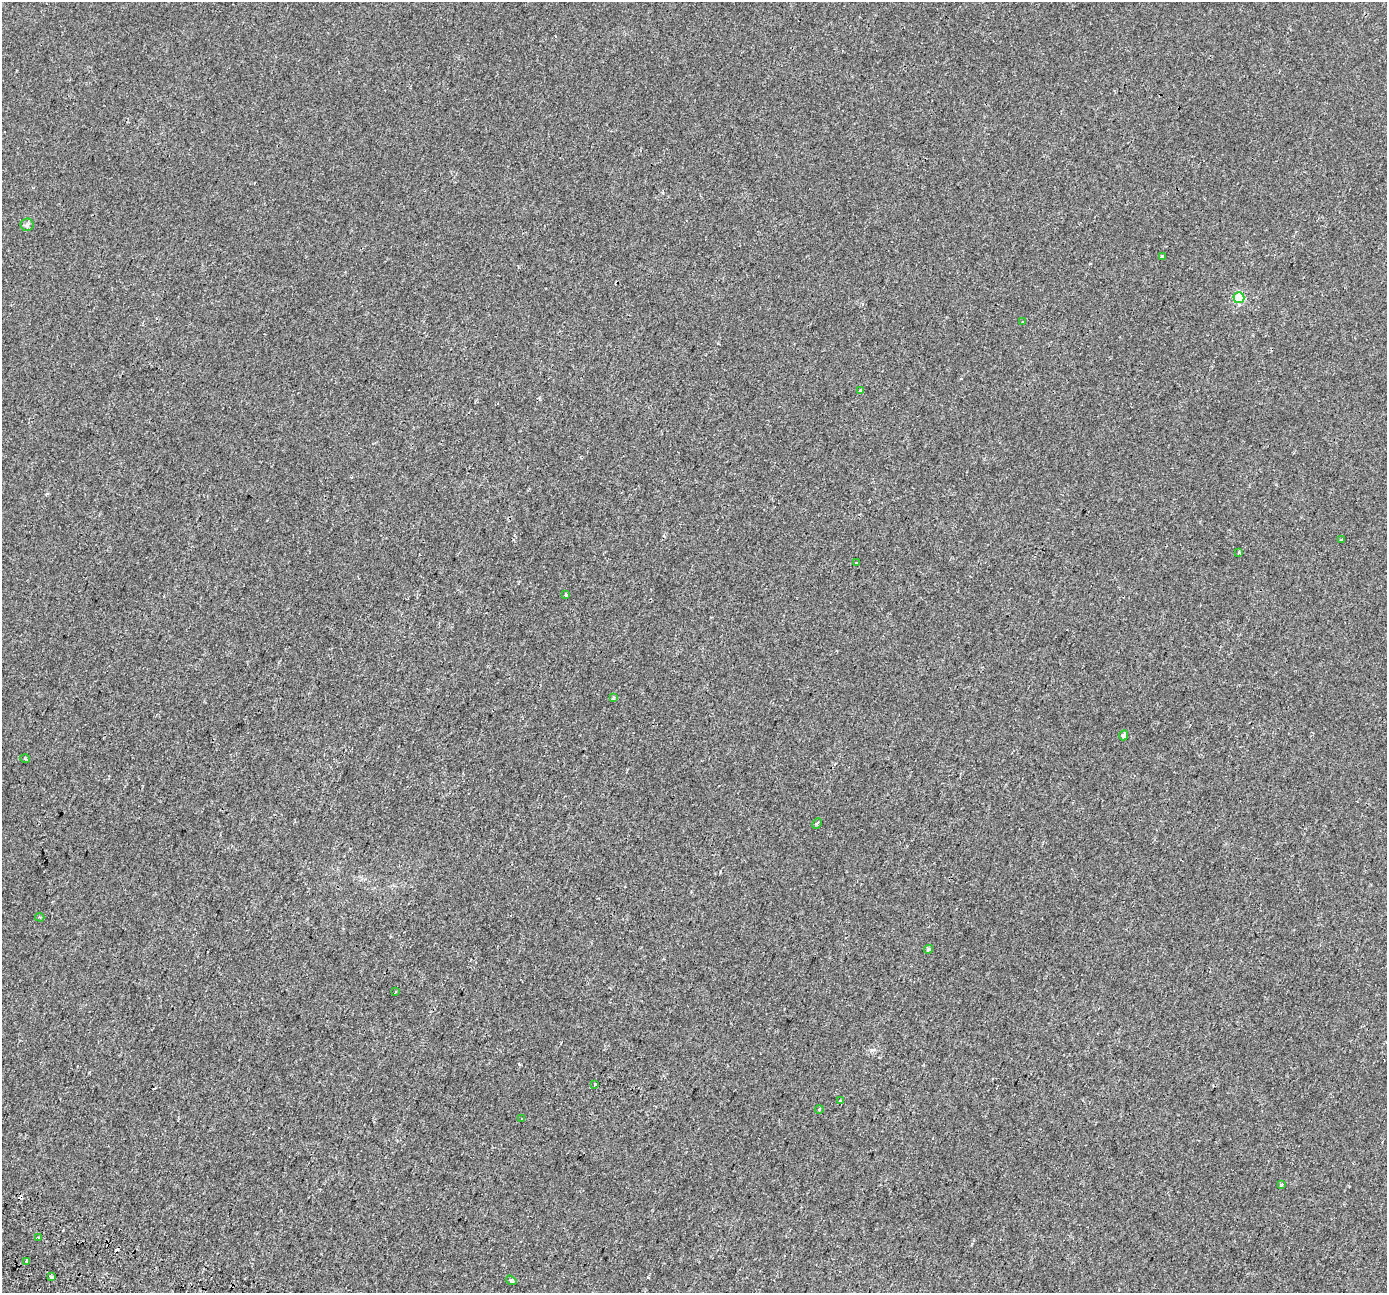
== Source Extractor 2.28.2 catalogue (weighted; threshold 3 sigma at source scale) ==
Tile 7 of 4 x 4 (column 3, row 2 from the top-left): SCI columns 2842-4226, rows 2878-4168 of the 5688 x 5824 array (HDU 1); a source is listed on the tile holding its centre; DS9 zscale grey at full resolution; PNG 1389 x 1295 px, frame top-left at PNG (2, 2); each listed source drawn as its Kron ellipse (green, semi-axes under 4 px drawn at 4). Shown black and unused: <1% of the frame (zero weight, under 2 of 3 exposures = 5% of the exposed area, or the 3 px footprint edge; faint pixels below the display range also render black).
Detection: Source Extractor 2.28.2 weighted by HDU 2 'WHT'; one run over the whole footprint, this tile lists its part. Background 0.00226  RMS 0.0026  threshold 0.0117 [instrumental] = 3 sigma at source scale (4.5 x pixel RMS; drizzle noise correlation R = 1.50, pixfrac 1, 0.0396/0.0396 arcsec/px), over >= 5 px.
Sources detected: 28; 3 cosmic-ray / hot-pixel residue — neither listed nor drawn; the other 25 listed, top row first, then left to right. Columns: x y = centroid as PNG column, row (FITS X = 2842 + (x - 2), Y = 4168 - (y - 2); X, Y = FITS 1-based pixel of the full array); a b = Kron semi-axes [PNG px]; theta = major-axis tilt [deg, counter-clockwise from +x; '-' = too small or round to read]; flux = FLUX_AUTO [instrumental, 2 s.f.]
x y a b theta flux
27 225 6 6 - 0.58
1162 256 3 3 - 0.32
1239 298 5 5 - 14
1023 322 2 2 - 0.18
861 390 4 3 - 1
1341 540 4 2 - 0.24
1239 552 3 2 - 0.32
856 563 3 3 - 0.99
566 595 3 3 - 1.1
613 698 4 3 - 0.57
1124 735 5 4 - 0.62
25 759 5 3 - 0.25
817 823 6 3 63 0.34
40 917 5 3 - 0.33
928 949 4 4 - 0.64
395 992 3 2 - 0.25
595 1084 3 3 - 1.2
841 1101 4 3 - 1.1
819 1110 4 3 - 0.23
522 1119 3 3 - 1.3
1281 1185 3 3 - 0.4
39 1237 3 3 - 1.6
27 1261 3 3 - 0.71
51 1277 4 3 - 0.47
511 1280 5 3 - 0.42